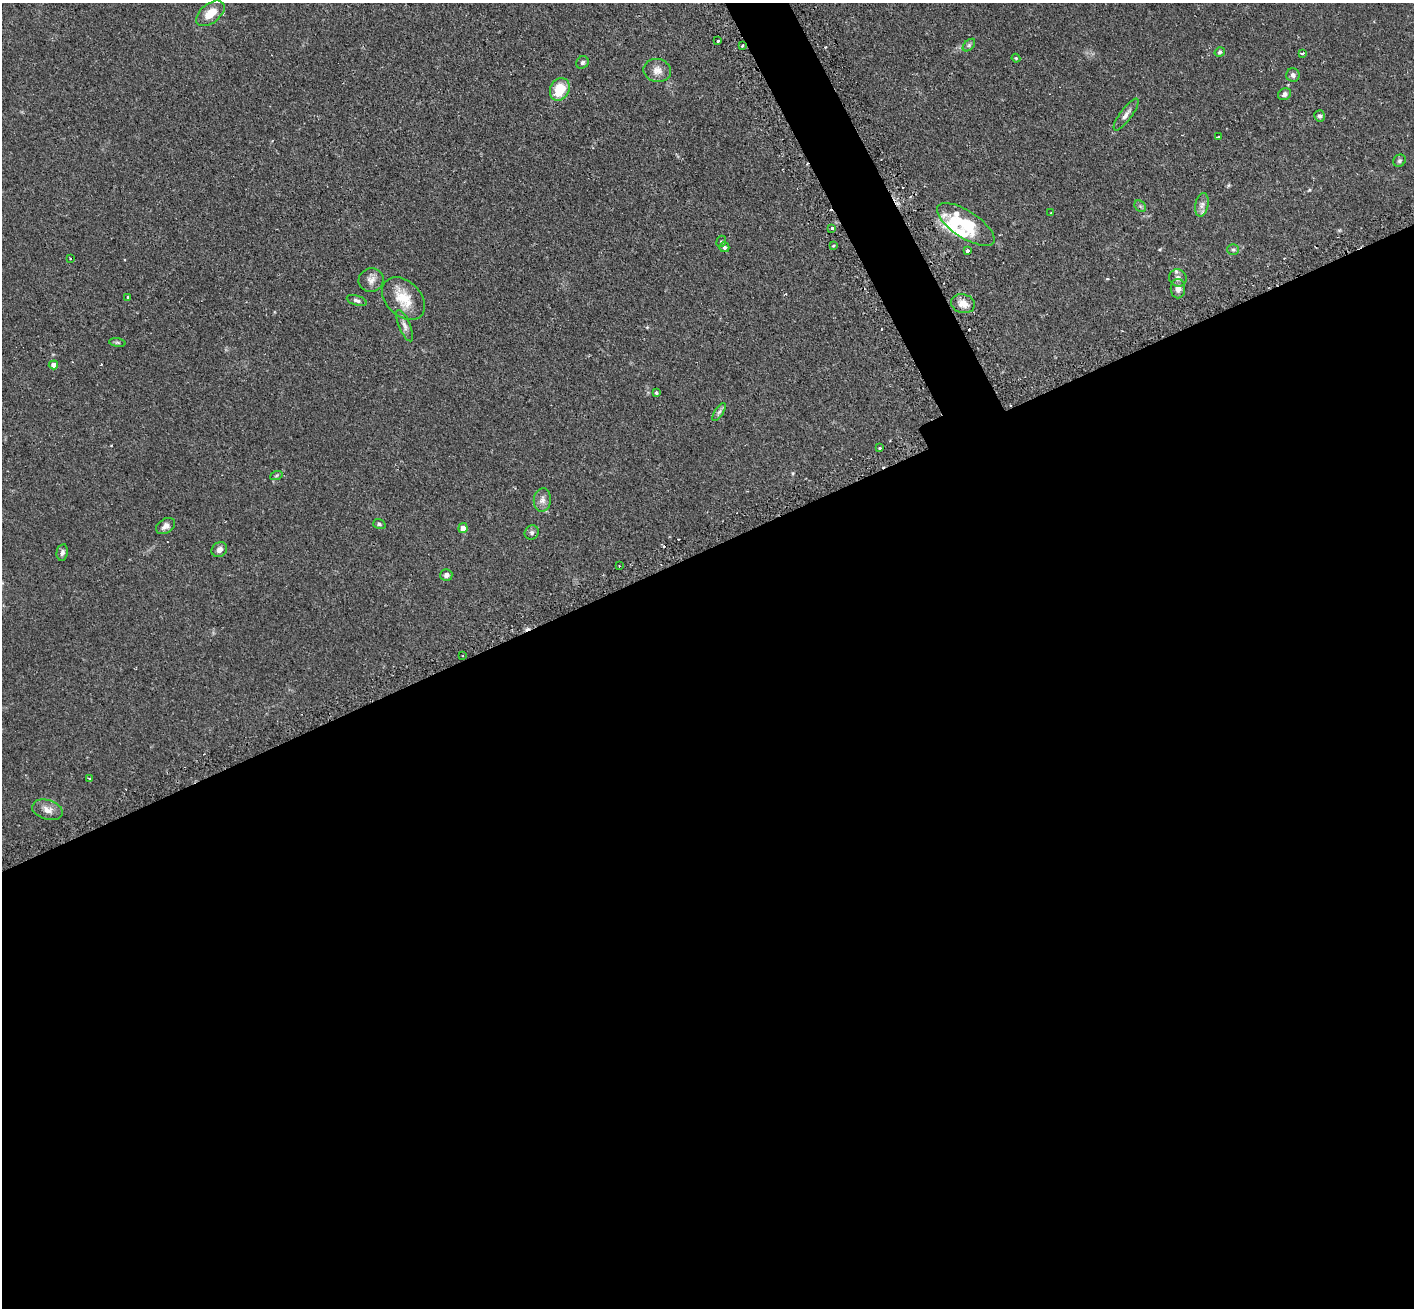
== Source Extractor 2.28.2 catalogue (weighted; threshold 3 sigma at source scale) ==
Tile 15 of 4 x 4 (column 3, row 4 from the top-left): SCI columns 2868-4279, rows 182-1487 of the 5734 x 5719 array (HDU 1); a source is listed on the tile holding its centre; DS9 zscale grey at full resolution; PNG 1416 x 1310 px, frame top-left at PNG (2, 3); each listed source drawn as its Kron ellipse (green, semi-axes under 4 px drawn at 4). Shown black and unused: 60% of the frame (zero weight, under 2 of 3 exposures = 4% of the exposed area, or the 3 px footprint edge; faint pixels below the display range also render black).
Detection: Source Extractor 2.28.2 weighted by HDU 2 'WHT'; one run over the whole footprint, this tile lists its part. Background 0.153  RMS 0.0061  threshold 0.0275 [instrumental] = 3 sigma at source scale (4.5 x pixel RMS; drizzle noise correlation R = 1.50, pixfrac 1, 0.05/0.05 arcsec/px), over >= 5 px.
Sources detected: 64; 1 inside a brighter object's white glare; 7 cosmic-ray / hot-pixel residue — neither listed nor drawn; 3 inside a brighter listed object's ellipse — not listed separately; the other 53 listed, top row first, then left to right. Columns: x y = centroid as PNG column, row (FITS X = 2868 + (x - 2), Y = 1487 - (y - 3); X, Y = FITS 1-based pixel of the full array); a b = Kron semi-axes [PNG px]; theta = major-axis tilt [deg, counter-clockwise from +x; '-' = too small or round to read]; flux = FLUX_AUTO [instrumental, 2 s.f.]
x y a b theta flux
210 13 16 9 39 9
718 41 3 3 - 0.89
969 45 7 4 45 1.2
742 46 3 2 - 0.96
1220 52 5 4 - 0.92
1302 53 3 3 - 1.6
1016 58 4 4 - 0.56
582 62 6 6 - 1.4
657 70 14 11 -11 5.2
1293 75 7 6 - 2.2
560 89 12 9 62 17
1284 94 7 5 35 2.1
1126 114 19 6 54 3.1
1319 116 5 5 - 1.4
1218 136 3 2 - 0.7
1399 161 6 6 - 1.2
1202 205 12 6 77 3
1140 206 6 5 - 0.98
1051 213 3 3 - 0.76
966 224 33 13 -33 20
832 228 3 3 - 5.3
721 241 6 4 68 0.82
833 245 3 3 - 1.2
724 247 5 5 - 1.4
1233 250 6 5 - 1.1
967 251 3 3 - 3.9
70 259 2 2 - 0.41
1178 278 9 8 - 2.9
371 280 13 11 22 4
1178 289 10 7 -90 3.8
128 297 3 3 - 1.2
403 299 25 17 -44 14
357 300 10 5 -17 1.6
963 304 12 9 -14 5.5
405 326 17 5 -68 2.8
117 343 8 4 -8 0.98
53 365 5 4 - 4.2
656 393 4 3 - 0.89
719 412 10 4 58 1.5
879 448 3 3 - 1.7
276 476 6 4 20 0.87
542 500 12 8 83 3.3
379 524 6 5 - 1
166 526 10 7 32 2.6
463 528 5 4 - 4
532 532 7 6 - 1.4
219 550 8 7 - 3
62 552 8 5 80 1.7
619 566 2 2 - 0.44
446 575 6 6 - 2.1
463 656 3 2 - 0.51
90 779 3 3 - 0.91
47 810 16 9 -16 4.4